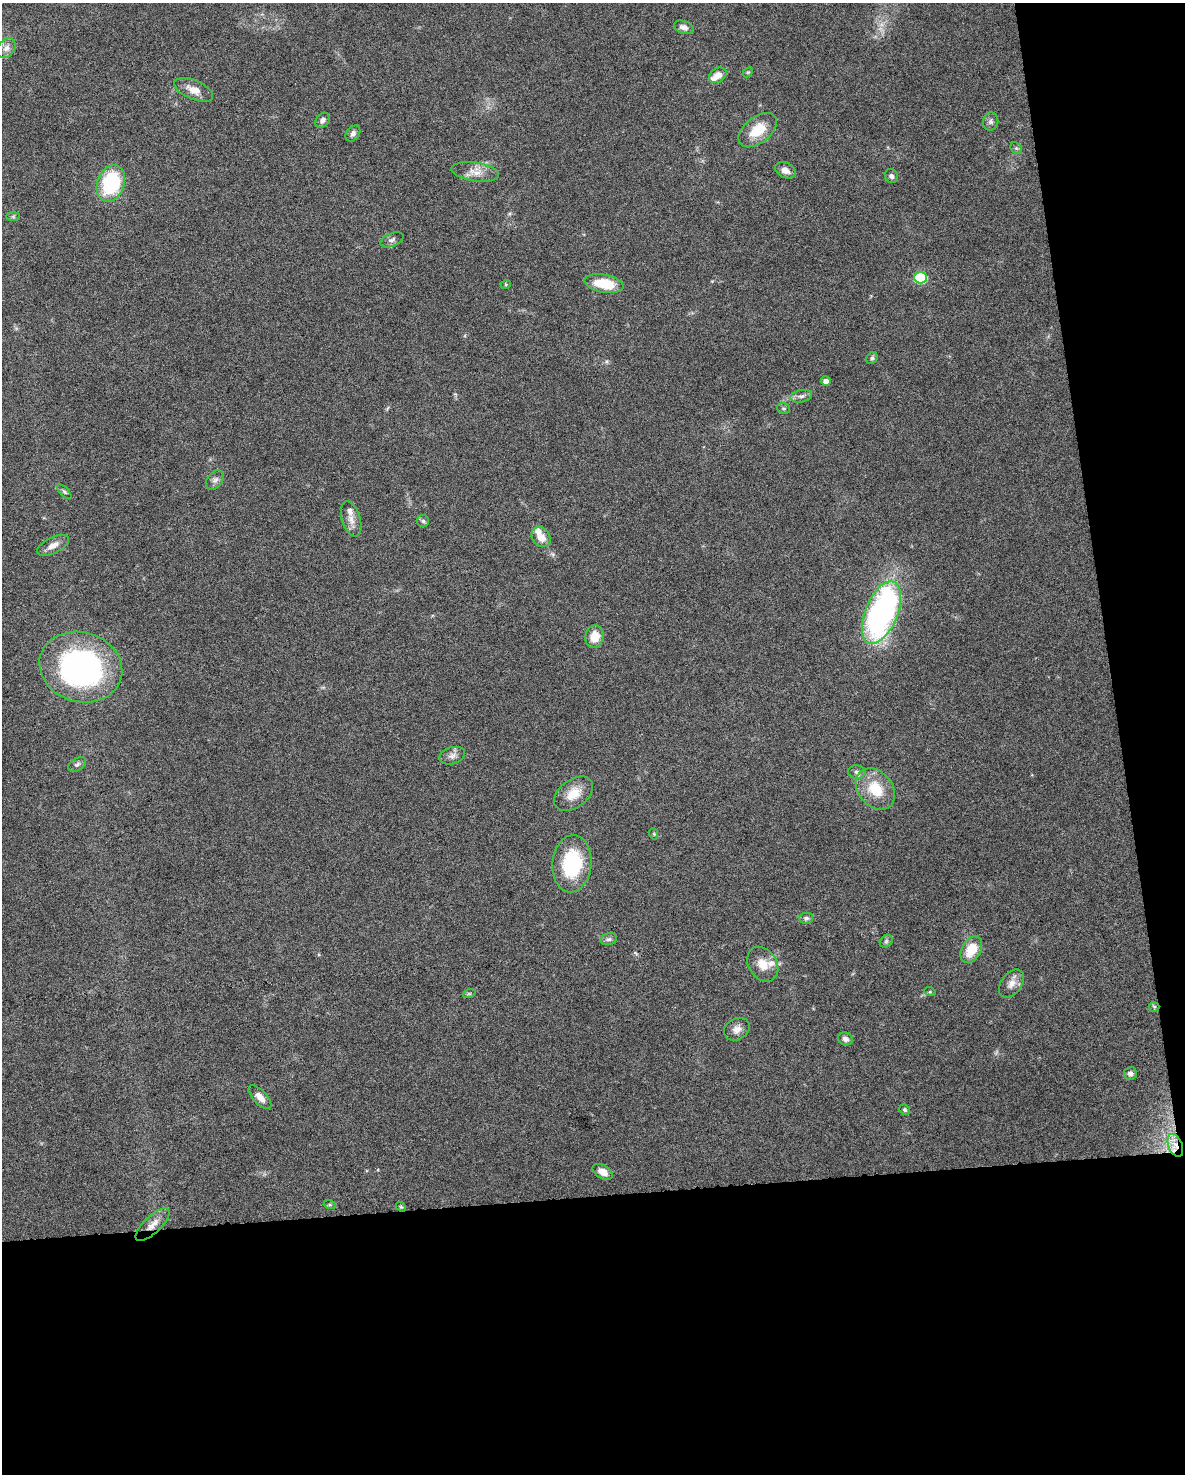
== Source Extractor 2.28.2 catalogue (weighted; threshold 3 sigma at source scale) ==
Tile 12 of 4 x 3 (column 4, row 3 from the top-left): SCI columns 3549-4731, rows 61-1532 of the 4731 x 4494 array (HDU 1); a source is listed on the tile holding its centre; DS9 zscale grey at full resolution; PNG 1187 x 1476 px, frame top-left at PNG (2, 3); each listed source drawn as its Kron ellipse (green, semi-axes under 4 px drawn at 4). Shown black and unused: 25% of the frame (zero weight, under 6 of 12 exposures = <1% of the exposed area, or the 3 px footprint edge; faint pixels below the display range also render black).
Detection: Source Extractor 2.28.2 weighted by HDU 2 'WHT'; one run over the whole footprint, this tile lists its part. Background 0.0368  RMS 0.0023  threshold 0.00935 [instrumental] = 3 sigma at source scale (4.09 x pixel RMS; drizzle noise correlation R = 1.36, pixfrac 0.8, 0.0396/0.0396 arcsec/px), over >= 5 px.
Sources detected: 62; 4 inside a brighter listed object's ellipse — not listed separately; the other 58 listed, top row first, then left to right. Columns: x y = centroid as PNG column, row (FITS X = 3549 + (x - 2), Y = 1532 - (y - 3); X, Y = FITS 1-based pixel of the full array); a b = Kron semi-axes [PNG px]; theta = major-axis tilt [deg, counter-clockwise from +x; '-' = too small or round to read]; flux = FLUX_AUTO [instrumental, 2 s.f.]
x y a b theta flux
684 27 10 6 -19 1.1
6 48 11 8 56 1.3
748 72 6 4 41 0.28
718 75 9 7 34 1.8
194 90 21 9 -23 2.4
323 120 8 6 46 0.91
991 122 9 7 79 0.67
758 130 22 13 38 5.1
353 134 9 6 52 0.69
1016 148 6 5 - 0.38
785 170 11 7 -27 1.3
475 172 24 9 -9 2.5
891 176 7 6 - 0.64
111 184 19 13 70 17
13 216 7 4 0 0.35
392 240 12 6 23 0.72
920 278 6 5 - 18
506 284 5 3 - 0.19
604 284 20 9 -10 6.5
872 358 6 5 - 0.46
826 381 5 4 - 1.2
801 396 11 6 11 0.81
783 408 7 5 -16 0.39
215 480 11 7 51 0.86
64 492 9 3 -45 0.39
351 519 18 9 -73 1.7
423 521 6 6 - 0.44
541 537 11 8 -52 2.3
53 545 17 8 27 1.7
881 613 33 16 68 68
594 637 11 9 78 3.3
81 667 42 35 -17 57
452 756 13 8 17 1.1
77 764 10 6 29 0.58
857 772 9 7 -6 0.76
875 789 23 17 -50 6.9
574 794 22 14 37 3.8
654 834 6 3 -72 0.22
572 864 29 19 85 14
806 918 7 5 1 0.52
609 939 8 6 13 0.53
886 941 7 5 45 0.47
971 950 14 9 60 4.7
763 964 19 14 -57 2.9
1011 983 16 10 52 1.8
930 992 6 4 -18 0.26
469 994 7 4 19 0.29
1154 1007 5 5 - 0.28
737 1029 13 10 30 1.5
845 1039 7 6 - 0.87
1130 1074 6 6 - 0.64
260 1097 15 7 -46 1.6
905 1110 5 5 - 0.39
1175 1145 12 7 -68 1.8
603 1172 11 6 -31 1.9
330 1205 6 4 -18 0.29
401 1207 5 4 - 0.24
153 1225 22 8 43 2.3
Overlapping masked pixels (flux is a lower limit): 2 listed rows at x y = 1175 1145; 153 1225